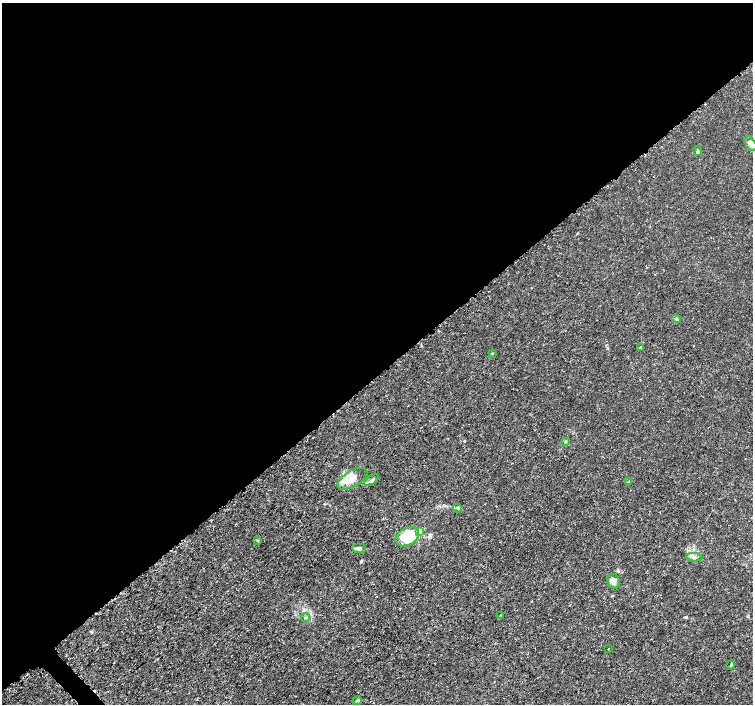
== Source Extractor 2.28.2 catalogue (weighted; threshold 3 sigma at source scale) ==
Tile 2 of 4 x 4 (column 2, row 1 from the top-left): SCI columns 1523-3023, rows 4386-5789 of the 6056 x 6026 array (HDU 1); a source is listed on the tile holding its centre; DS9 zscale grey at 2 x 2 block average (1 PNG px = mean of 2 x 2 image px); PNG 755 x 706 px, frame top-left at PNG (2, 3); each listed source drawn as its Kron ellipse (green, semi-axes under 4 px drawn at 4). Shown black and unused: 54% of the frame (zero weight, under 3 of 5 exposures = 2% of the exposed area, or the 3 px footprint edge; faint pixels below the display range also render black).
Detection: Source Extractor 2.28.2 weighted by HDU 2 'WHT'; one run over the whole footprint, this tile lists its part. Background 0.00166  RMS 7.4e-04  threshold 0.00334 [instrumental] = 3 sigma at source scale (4.5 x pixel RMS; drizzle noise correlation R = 1.50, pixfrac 1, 0.0396/0.0396 arcsec/px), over >= 5 px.
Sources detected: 27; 2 cosmic-ray / hot-pixel residue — neither listed nor drawn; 4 inside a brighter listed object's ellipse — not listed separately; the other 21 listed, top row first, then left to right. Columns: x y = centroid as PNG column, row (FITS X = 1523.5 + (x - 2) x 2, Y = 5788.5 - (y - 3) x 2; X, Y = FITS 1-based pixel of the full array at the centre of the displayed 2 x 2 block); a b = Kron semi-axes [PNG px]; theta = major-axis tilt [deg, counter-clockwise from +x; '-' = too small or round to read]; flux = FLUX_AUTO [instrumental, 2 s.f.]
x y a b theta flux
751 144 8 5 -57 0.59
698 151 5 3 - 0.25
676 319 5 3 - 0.19
640 347 3 2 - 0.19
492 353 3 3 - 0.12
565 441 4 3 - 0.17
353 479 16 8 31 2.1
372 480 8 3 34 0.44
629 482 4 3 - 0.17
458 508 4 3 - 0.23
419 532 3 3 - 6.8
407 537 12 8 28 7.6
258 540 4 2 - 0.15
359 548 7 5 -5 0.5
694 557 8 3 -2 0.46
613 581 7 6 - 0.99
500 615 2 2 - 0.077
306 618 4 3 - 0.22
608 649 2 2 - 0.12
731 665 5 3 - 0.19
358 700 4 3 - 0.27
Diffuse or blended objects may show on this block-average render without a row.